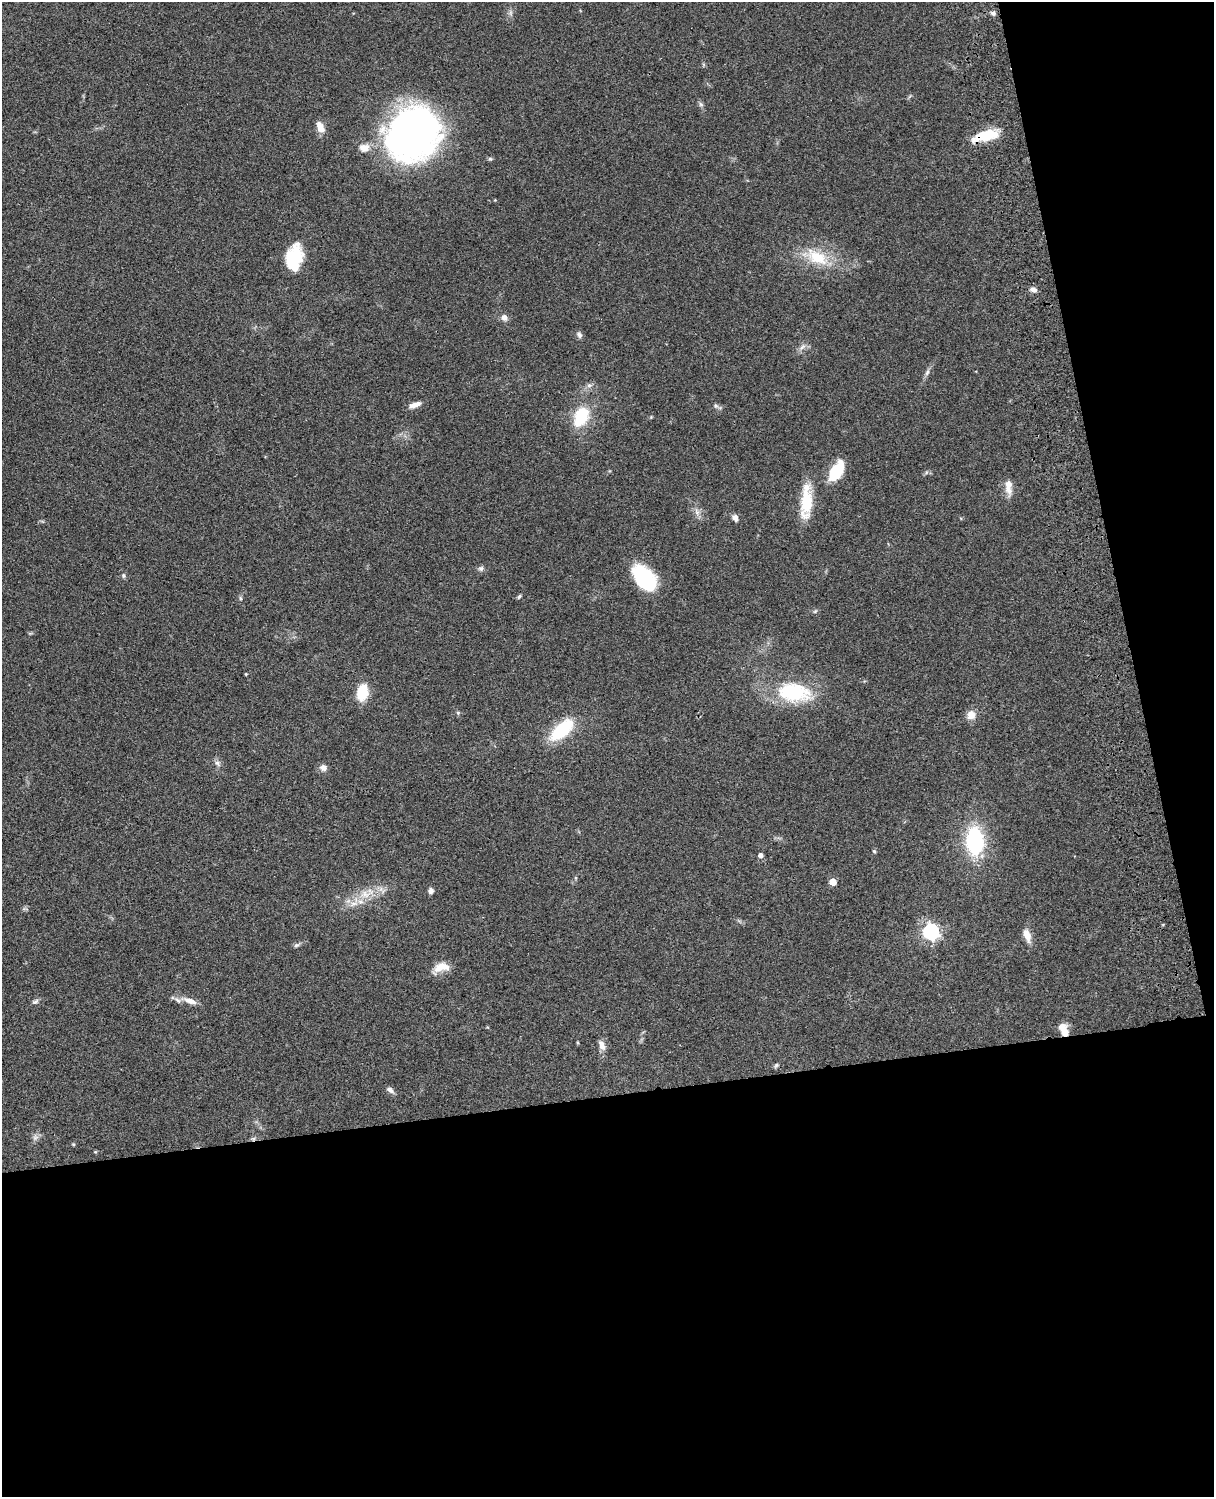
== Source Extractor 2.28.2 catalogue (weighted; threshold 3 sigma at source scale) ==
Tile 12 of 4 x 3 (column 4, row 3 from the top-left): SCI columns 3756-4967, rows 279-1773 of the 5086 x 4928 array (HDU 1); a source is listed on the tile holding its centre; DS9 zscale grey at full resolution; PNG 1216 x 1499 px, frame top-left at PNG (2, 2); no overlay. Shown black and unused: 33% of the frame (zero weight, under 3 of 4 exposures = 6% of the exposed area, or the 3 px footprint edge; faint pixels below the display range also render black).
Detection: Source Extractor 2.28.2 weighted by HDU 2 'WHT'; one run over the whole footprint, this tile lists its part. Background 0.0753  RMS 0.0059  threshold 0.0264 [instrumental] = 3 sigma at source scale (4.5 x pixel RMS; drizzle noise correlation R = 1.50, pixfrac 1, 0.05/0.05 arcsec/px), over >= 5 px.
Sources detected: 57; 1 inside a brighter object's white glare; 1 cosmic-ray / hot-pixel residue — not listed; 3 inside a brighter listed object's ellipse — not listed separately; the other 52 listed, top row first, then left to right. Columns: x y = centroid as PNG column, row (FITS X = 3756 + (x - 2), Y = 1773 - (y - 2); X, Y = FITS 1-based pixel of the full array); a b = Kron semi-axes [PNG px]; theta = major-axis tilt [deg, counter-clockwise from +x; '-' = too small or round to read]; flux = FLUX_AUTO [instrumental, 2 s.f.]
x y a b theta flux
993 13 7 6 - 1.4
701 104 7 5 -45 1.3
320 128 13 7 -64 6.3
413 134 56 49 48 220
985 136 31 11 15 18
490 159 5 5 - 0.94
817 257 35 18 -28 22
293 264 37 15 -88 21
1033 290 9 6 -22 2.2
504 317 8 7 - 2.7
579 335 8 7 - 1.7
802 347 10 5 45 2.1
927 372 9 5 63 1.7
415 405 15 6 19 3.8
716 406 6 5 - 1.2
581 417 16 11 65 31
836 471 23 12 60 18
1008 490 17 8 -75 4.8
806 501 37 13 85 21
697 512 11 6 -70 2.6
735 518 9 7 -59 2.2
481 569 7 7 - 1.6
123 576 6 5 - 1.1
644 577 24 15 -52 49
519 596 6 4 50 0.9
240 598 6 4 -88 0.84
362 692 13 8 78 22
794 692 40 22 -8 42
458 713 5 5 - 0.87
971 715 12 11 - 4.6
561 730 24 12 42 34
217 763 8 5 -59 1.7
323 768 10 9 - 2.7
975 841 23 14 -87 54
874 851 5 4 - 0.7
760 855 4 4 - 2.7
833 882 5 5 - 9.6
431 891 6 5 - 2.2
365 894 15 11 -1 7.7
354 904 14 6 13 4
931 932 7 6 - 160
1027 935 16 8 -72 5.7
296 945 8 5 26 1.3
441 967 20 11 11 7.3
190 1001 22 8 -20 5.5
35 1002 9 5 23 1.5
1065 1032 11 9 -79 5.4
578 1043 4 3 - 0.61
602 1045 14 7 -71 3.5
776 1065 7 4 54 0.92
390 1090 9 6 -39 2.2
35 1137 8 7 - 2
Overlapping masked pixels (flux is a lower limit): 2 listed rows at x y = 985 136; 1065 1032